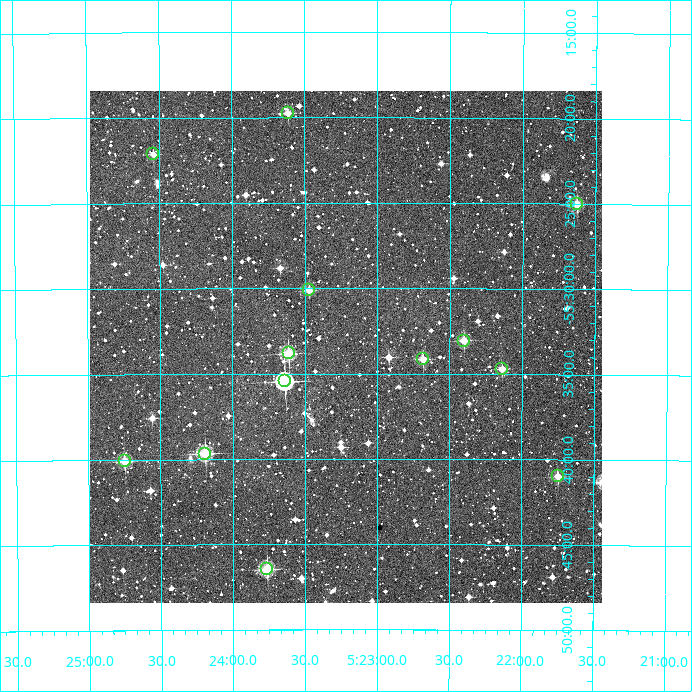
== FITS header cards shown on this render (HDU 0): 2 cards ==
NAXIS1  =                  512
NAXIS2  =                  512

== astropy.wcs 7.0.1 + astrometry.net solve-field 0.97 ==
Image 512 x 512 px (HDU 0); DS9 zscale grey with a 90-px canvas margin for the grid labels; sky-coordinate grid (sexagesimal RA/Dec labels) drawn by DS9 from the SOLVED WCS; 13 Tycho-2 reference stars matched to detected sources circled (green)
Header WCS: RA---TAN/DEC--TAN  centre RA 05:23:13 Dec -55:33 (80.80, -55.56 deg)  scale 3.52 arcsec/px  FOV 30.0' x 30.0'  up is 0 deg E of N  parity normal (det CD < 0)
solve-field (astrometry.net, Tycho-2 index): VERIFIED the header's WCS against the Tycho-2 star catalogue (verified at 2 index scales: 11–13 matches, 0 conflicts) and refined it, rather than solving blind
Solved WCS: RA---TAN-SIP/DEC--TAN-SIP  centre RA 05:23:13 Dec -55:33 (80.80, -55.56 deg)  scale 3.52 arcsec/px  FOV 30.0' x 30.0'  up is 0 deg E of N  parity normal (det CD < 0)
The solver's refit moves the header's centre by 2 arcsec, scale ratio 0.9999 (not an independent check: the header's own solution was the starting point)
Tycho-2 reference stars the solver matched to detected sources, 13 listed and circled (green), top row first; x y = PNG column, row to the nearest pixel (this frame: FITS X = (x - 90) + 1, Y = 512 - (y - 91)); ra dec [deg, ICRS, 3 dp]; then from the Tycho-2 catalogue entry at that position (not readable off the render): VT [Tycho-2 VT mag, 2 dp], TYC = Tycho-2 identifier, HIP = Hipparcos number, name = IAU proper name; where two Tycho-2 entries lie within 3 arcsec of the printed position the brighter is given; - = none
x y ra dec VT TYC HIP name
288 113 80.904 -55.329 11.27 8522-527-1 - -
153 154 81.135 -55.369 11.96 8522-196-1 - -
577 204 80.407 -55.417 10.87 8522-1188-1 - -
309 290 80.868 -55.502 11.48 8522-658-1 - -
464 341 80.600 -55.551 11.25 8522-1373-1 - -
289 353 80.903 -55.564 10.65 8522-1323-1 - -
423 359 80.671 -55.569 11.54 8522-632-1 - -
502 369 80.534 -55.578 11.80 8522-415-1 - -
285 381 80.909 -55.591 9.38 8522-287-1 25219 -
205 454 81.047 -55.661 10.00 8522-740-1 - -
125 461 81.187 -55.668 10.84 8522-23-1 - -
558 476 80.437 -55.683 11.79 8522-897-1 - -
267 569 80.940 -55.774 10.44 8522-290-1 - -